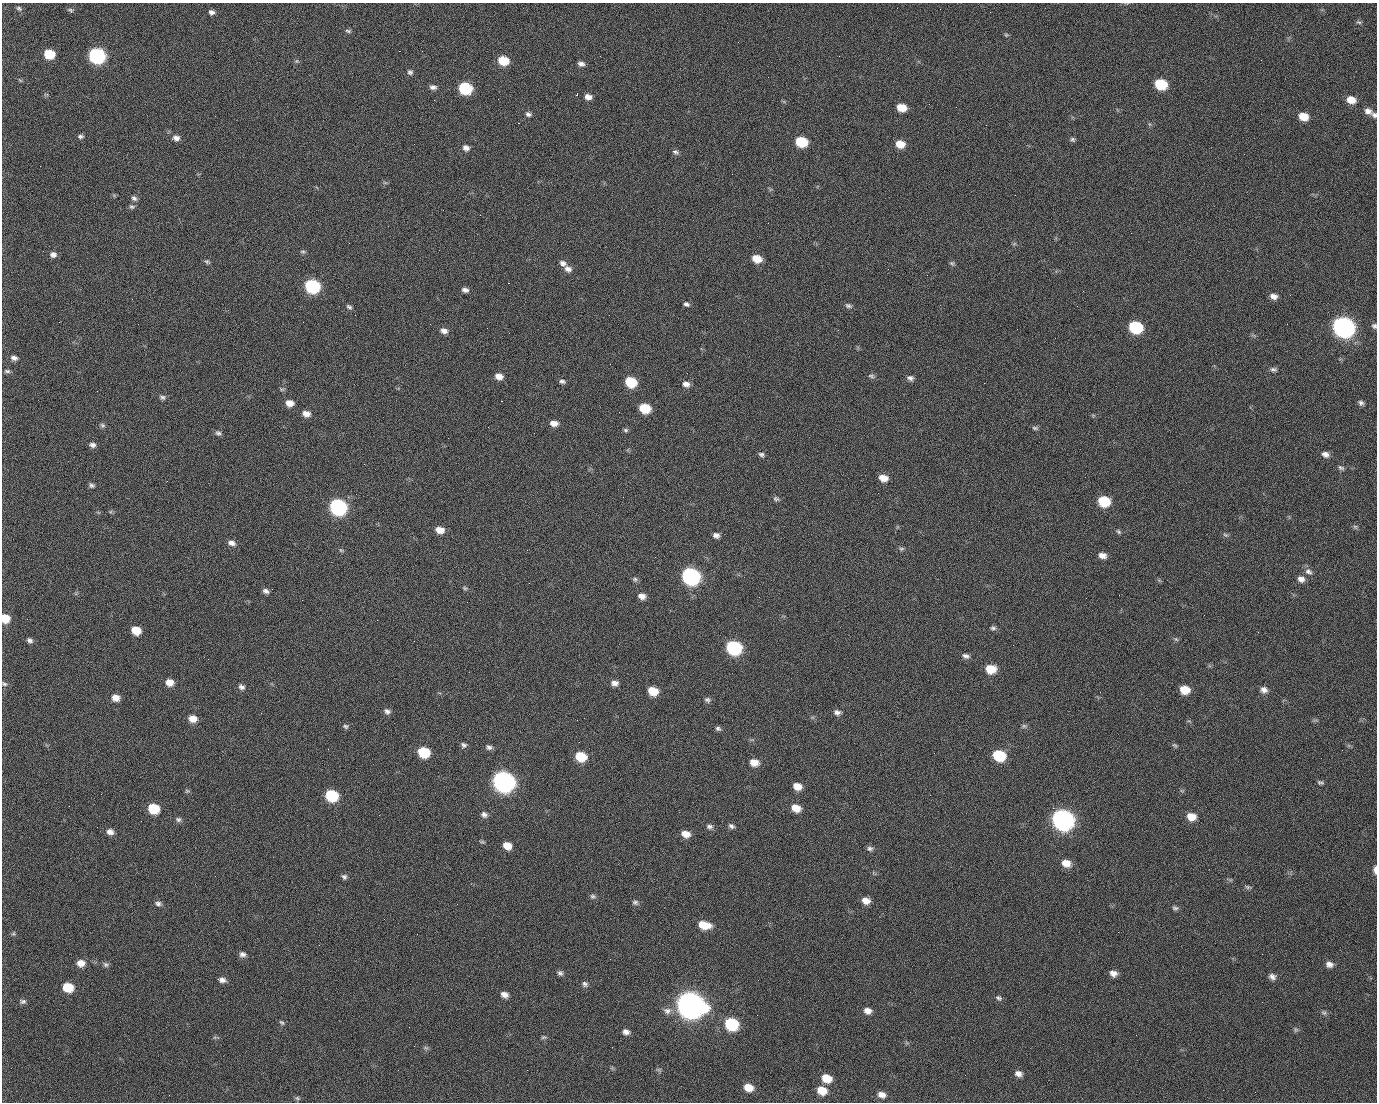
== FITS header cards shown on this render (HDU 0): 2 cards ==
NAXIS1  =                 1375 / length of data axis 1
NAXIS2  =                 1100 / length of data axis 2

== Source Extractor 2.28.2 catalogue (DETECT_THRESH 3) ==
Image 1375 x 1100 px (HDU 0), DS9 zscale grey, 1 PNG px = 1 image px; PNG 1379 x 1104 px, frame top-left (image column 1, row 1100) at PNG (2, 3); no overlay
Background 1480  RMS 30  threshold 91.5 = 3 sigma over >= 5 px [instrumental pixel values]
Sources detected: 224; all 224 listed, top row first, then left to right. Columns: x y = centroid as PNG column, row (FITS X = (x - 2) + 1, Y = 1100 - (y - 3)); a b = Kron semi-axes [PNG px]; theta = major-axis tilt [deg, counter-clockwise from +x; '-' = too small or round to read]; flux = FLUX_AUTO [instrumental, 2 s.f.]
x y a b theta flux
19 8 8 6 -28 4.6e+03
71 12 5 3 - 6.0e+03
211 12 8 6 -13 7.4e+03
990 12 3 2 - 1.9e+03
1359 22 7 5 -20 3.7e+03
348 31 9 5 -9 4.0e+03
1006 35 5 5 - 2.7e+03
399 51 2 2 - 2.4e+04
49 54 8 6 -16 7.2e+04
97 56 9 8 - 4.9e+05
839 56 2 2 - 9.7e+02
297 61 6 5 - 3.4e+03
503 61 9 7 -17 5.8e+04
581 64 8 5 -14 8.4e+03
410 72 8 7 - 5.8e+03
20 80 7 3 -37 2.5e+03
1161 84 9 7 -17 1.0e+05
433 87 9 6 -4 7.5e+03
465 88 9 7 -17 1.7e+05
577 94 4 2 - 6.6e+03
588 97 7 6 - 1.3e+04
498 99 2 2 - 1.1e+03
434 100 2 2 - 4.5e+03
1351 100 9 7 -14 2.5e+04
901 108 8 6 -14 3.5e+04
1368 111 10 8 -20 1.1e+04
528 114 7 6 - 6.0e+03
1374 115 9 6 -45 6.1e+03
1303 116 9 7 -20 3.5e+04
518 123 2 2 - 2.6e+04
1149 124 6 4 -70 2.7e+03
80 136 7 5 -1 5.2e+03
176 138 9 7 -9 1.0e+04
1072 139 7 5 -45 4.2e+03
801 142 9 7 -15 9.0e+04
900 144 8 7 - 3.0e+04
466 148 8 6 -23 9.7e+03
676 152 9 6 -19 5.4e+03
1015 195 2 2 - 6.9e+03
134 198 8 6 -39 6.6e+03
132 207 8 6 -18 4.6e+03
1014 244 6 4 19 2.8e+03
303 252 8 5 -5 3.5e+03
53 254 8 6 -3 8.8e+03
757 259 9 7 -18 3.2e+04
207 262 8 5 -34 3.9e+03
563 263 9 7 -27 9.2e+03
952 263 7 6 - 4.0e+03
568 269 9 7 -25 1.1e+04
927 275 2 2 - 8.4e+02
508 283 2 2 - 5.7e+04
312 286 9 7 -17 3.1e+05
465 290 8 5 -10 8.1e+03
1083 291 2 2 - 3.7e+03
1290 295 2 2 - 2.5e+03
1274 296 8 6 -21 1.2e+04
686 304 7 5 -17 5.3e+03
848 306 10 6 -21 5.6e+03
349 307 8 5 -33 4.6e+03
355 315 2 2 - 1.0e+03
59 322 2 2 - 1.6e+03
1287 324 2 2 - 1.4e+03
1374 326 7 6 - 4.7e+03
1135 327 9 7 -19 1.8e+05
1343 327 10 9 - 1.4e+06
444 331 9 7 -17 1.1e+04
14 358 8 6 -12 8.7e+03
1273 369 9 6 -6 5.9e+03
7 371 8 5 -2 4.5e+03
499 376 8 7 - 1.6e+04
871 376 9 5 -12 5.1e+03
910 378 9 6 -10 7.3e+03
562 381 7 5 -11 5.4e+03
631 382 8 7 - 9.1e+04
984 383 2 2 - 2.2e+04
686 384 8 6 -22 1.1e+04
97 391 2 2 - 1.4e+03
162 397 8 6 -13 5.4e+03
501 401 3 2 - 5.9e+04
289 403 8 7 - 1.9e+04
1361 403 7 6 - 6.1e+03
645 408 8 7 - 6.8e+04
306 414 9 7 -14 1.4e+04
1093 415 6 4 -19 2.7e+03
554 423 9 6 -6 1.5e+04
102 425 7 6 - 4.6e+03
1035 428 9 5 -8 4.5e+03
626 430 6 5 - 3.9e+03
218 433 8 6 -20 5.5e+03
534 433 2 2 - 9.4e+02
92 445 7 5 -11 7.4e+03
761 454 7 6 - 5.1e+03
1325 454 9 7 -14 1.0e+04
1341 468 8 5 -23 4.7e+03
883 478 9 6 -15 2.1e+04
91 485 7 5 -17 5.3e+03
623 497 2 2 - 3.1e+03
776 499 9 6 -18 5.2e+03
1104 501 9 7 -17 8.8e+04
338 507 9 8 - 5.5e+05
1355 527 7 5 -43 3.8e+03
440 530 9 7 -12 2.1e+04
1118 532 7 5 -46 4.0e+03
716 535 7 6 - 8.9e+03
1225 535 7 5 -21 4.0e+03
231 543 9 7 -17 1.0e+04
901 549 8 5 6 4.1e+03
341 550 6 5 - 3.1e+03
1102 555 8 6 -14 1.3e+04
655 557 2 2 - 1.0e+03
1308 571 11 8 -32 9.4e+03
691 576 10 8 -23 6.5e+05
635 579 7 6 - 4.5e+03
1301 579 9 7 -33 1.1e+04
465 588 6 5 - 3.2e+03
266 591 7 6 - 7.6e+03
642 596 9 6 -21 1.3e+04
5 618 8 7 - 4.0e+04
27 619 2 2 - 4.5e+03
377 620 2 2 - 1.2e+04
993 628 7 6 - 5.0e+03
136 630 8 7 - 3.9e+04
1176 639 7 5 -43 3.6e+03
30 640 7 6 - 6.6e+03
414 641 2 2 - 8.7e+02
733 647 9 8 - 3.1e+05
966 656 9 6 -19 7.5e+03
991 669 9 8 - 4.5e+04
169 682 8 7 - 1.9e+04
615 683 9 7 -8 1.1e+04
4 684 7 6 - 4.5e+03
241 687 9 7 -33 7.8e+03
1185 690 9 7 -15 3.7e+04
1264 690 9 8 - 1.1e+04
653 691 8 7 - 4.3e+04
116 698 7 6 - 1.9e+04
707 700 9 6 -21 5.7e+03
387 711 9 7 -33 7.6e+03
837 712 8 6 -12 7.9e+03
193 719 9 7 -19 2.1e+04
345 726 8 6 -25 4.7e+03
1024 726 7 6 - 4.5e+03
718 728 8 6 -24 5.2e+03
464 745 7 7 - 5.6e+03
1175 745 8 5 -43 3.7e+03
489 747 8 6 -9 6.5e+03
424 752 9 7 -19 9.4e+04
934 753 3 2 - 1.9e+03
999 755 9 7 -21 1.1e+05
581 756 9 7 -19 6.8e+04
754 762 9 7 -16 2.1e+04
503 781 10 9 - 1.5e+06
1320 782 7 4 -9 4.4e+03
797 786 8 7 - 2.2e+04
187 791 7 5 11 3.0e+03
1182 791 6 4 -18 2.7e+03
101 794 2 2 - 2.6e+03
331 795 9 7 -22 1.3e+05
930 795 2 2 - 8.2e+03
796 808 9 7 -27 2.7e+04
1053 808 2 2 - 1.7e+04
153 809 8 7 - 7.1e+04
484 815 8 7 - 7.8e+03
1191 817 9 8 - 3.0e+04
178 819 8 7 - 5.6e+03
1062 819 11 9 -24 1.4e+06
731 826 8 6 -29 5.9e+03
709 827 8 7 - 6.7e+03
110 832 8 7 - 1.2e+04
686 834 9 7 -18 2.0e+04
482 842 8 4 -11 3.0e+03
507 846 8 7 - 2.5e+04
870 848 8 6 2 5.9e+03
1066 863 10 8 -26 2.3e+04
1375 870 8 3 -90 1.1e+04
344 877 7 6 - 5.4e+03
1248 887 8 5 -10 4.2e+03
593 896 8 6 -6 5.0e+03
866 901 8 7 - 1.9e+04
635 902 8 6 -12 5.5e+03
158 903 9 6 -12 6.6e+03
457 904 3 2 - 1.7e+03
1175 908 8 6 -9 5.0e+03
229 921 2 2 - 9.8e+02
704 925 12 7 -12 4.2e+04
1118 932 2 2 - 2.5e+03
13 934 6 5 - 3.3e+03
242 954 8 6 -16 8.0e+03
610 959 2 2 - 2.8e+03
81 963 9 8 - 1.8e+04
106 964 8 6 -25 5.3e+03
1329 964 9 7 -23 1.1e+04
560 973 7 6 - 6.1e+03
1113 973 8 6 -21 1.2e+04
1272 977 9 7 -28 9.2e+03
222 980 9 6 -14 9.1e+03
758 980 3 2 - 2.0e+03
585 984 8 7 - 6.4e+03
68 987 8 7 - 5.7e+04
504 995 9 7 -20 1.1e+04
999 998 9 6 -34 5.3e+03
23 1001 8 6 3 5.3e+03
690 1005 12 10 -21 3.4e+06
667 1011 11 9 -1 1.2e+04
868 1011 9 7 -11 1.3e+04
1324 1013 9 5 -17 5.1e+03
757 1015 2 2 - 1.2e+03
282 1022 7 5 -47 3.9e+03
731 1024 9 8 - 1.8e+05
1296 1030 7 6 - 4.2e+03
626 1032 8 6 -17 9.3e+03
1136 1035 2 2 - 8.3e+02
215 1037 6 4 18 3.1e+03
544 1037 8 5 3 3.5e+03
426 1048 8 5 5 4.1e+03
659 1070 8 5 -6 4.0e+03
1018 1074 9 7 -24 1.1e+04
827 1078 9 7 -22 3.6e+04
748 1087 9 7 -18 2.8e+04
822 1090 9 8 - 3.5e+04
1255 1092 2 2 - 7.1e+02
169 1095 2 2 - 6.0e+03
882 1095 10 7 -19 1.4e+04
297 1098 8 5 -16 3.9e+03
At the frame edge (FLAGS 8, measured only in part): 4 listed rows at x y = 1374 115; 1374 326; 5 618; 1375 870